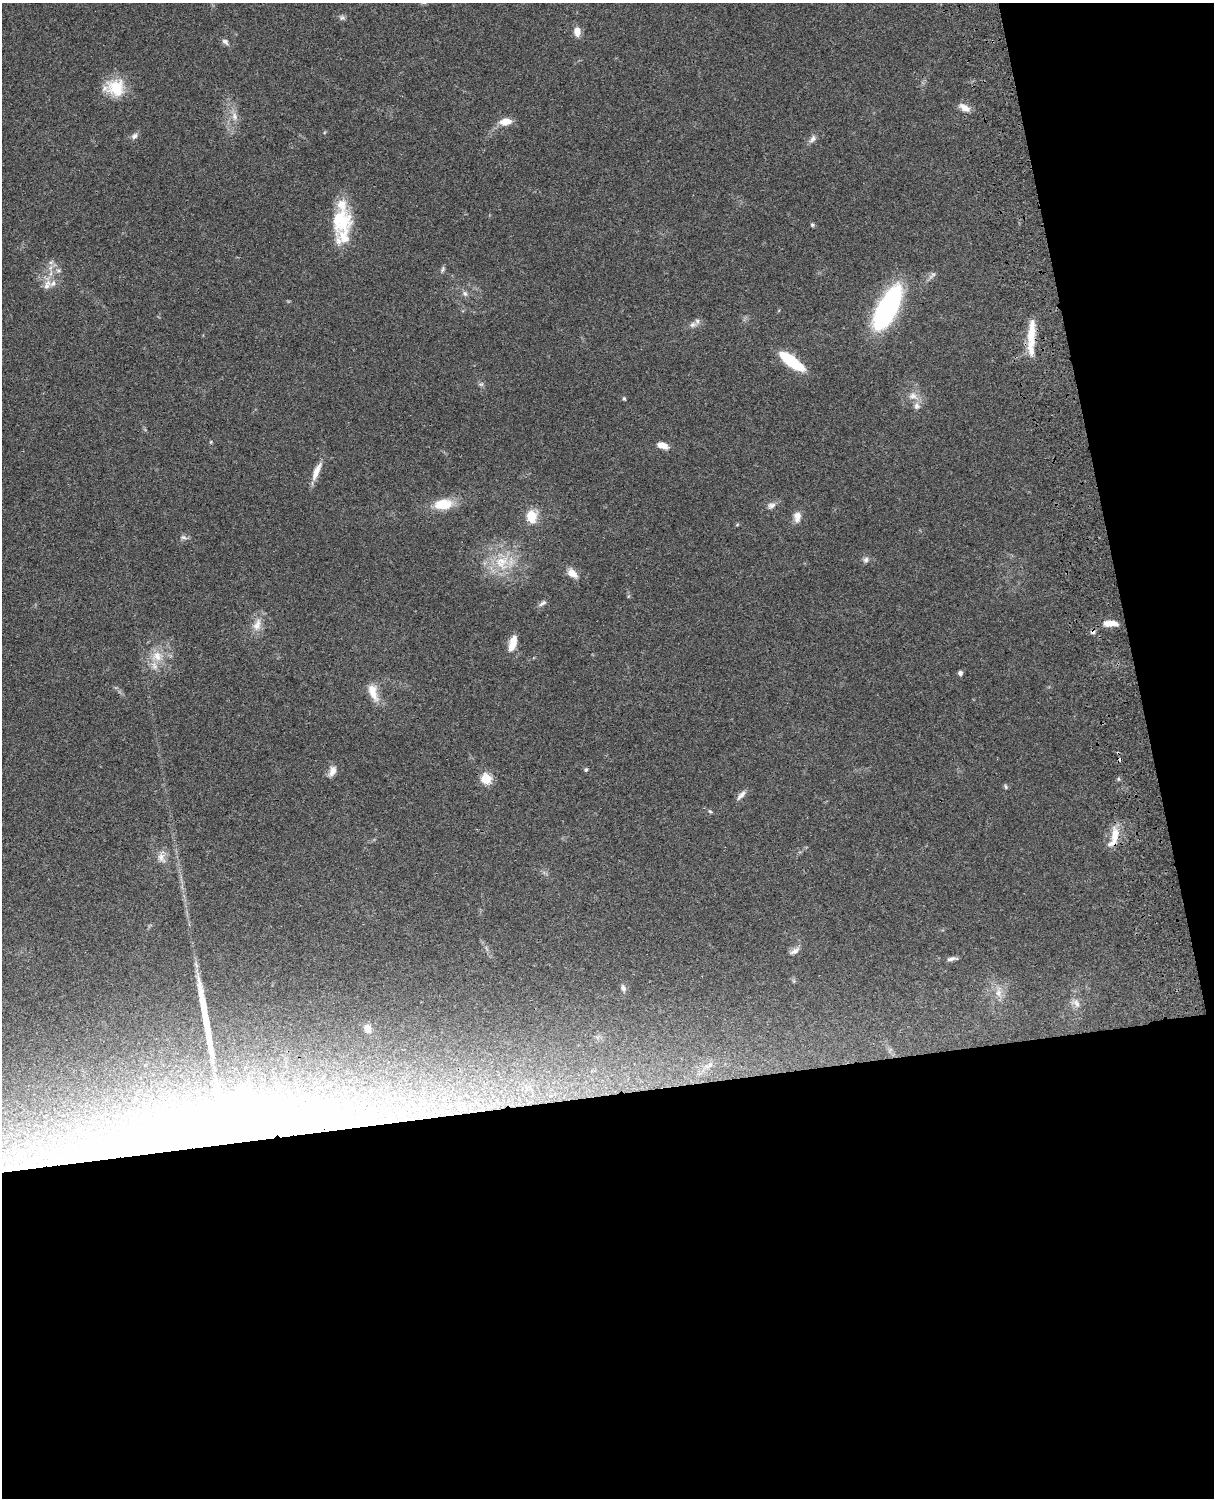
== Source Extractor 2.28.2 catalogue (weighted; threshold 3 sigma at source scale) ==
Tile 12 of 4 x 3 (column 4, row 3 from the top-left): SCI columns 3759-4970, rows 276-1771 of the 5089 x 4926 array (HDU 1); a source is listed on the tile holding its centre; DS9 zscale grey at full resolution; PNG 1216 x 1500 px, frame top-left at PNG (2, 3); no overlay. Shown black and unused: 33% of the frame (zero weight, under 3 of 4 exposures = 6% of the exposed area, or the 3 px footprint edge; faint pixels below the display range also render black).
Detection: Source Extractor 2.28.2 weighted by HDU 2 'WHT'; one run over the whole footprint, this tile lists its part. Background 0.0794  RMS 0.0059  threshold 0.0266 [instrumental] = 3 sigma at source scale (4.5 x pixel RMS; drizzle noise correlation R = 1.50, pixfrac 1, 0.05/0.05 arcsec/px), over >= 5 px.
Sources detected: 71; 2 inside a brighter object's white glare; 1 cosmic-ray / hot-pixel residue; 1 long thin detection or spike segment (spike, bleed or trail) — not listed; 7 inside a brighter listed object's ellipse — not listed separately; the other 60 listed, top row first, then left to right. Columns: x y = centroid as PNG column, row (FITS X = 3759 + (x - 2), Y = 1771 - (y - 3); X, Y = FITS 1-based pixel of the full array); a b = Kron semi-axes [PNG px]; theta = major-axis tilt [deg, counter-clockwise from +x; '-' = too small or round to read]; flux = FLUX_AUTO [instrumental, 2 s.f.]
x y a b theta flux
342 18 8 7 - 1.4
577 31 9 7 -85 5.4
225 42 9 6 -40 1.9
116 88 23 21 -20 18
964 108 15 7 -29 4.6
234 116 13 8 -79 4.2
506 121 13 8 6 7
134 136 9 7 43 2.1
813 139 11 7 51 2.5
812 225 5 5 - 0.95
344 236 42 25 81 20
51 262 8 5 44 1.5
443 269 8 5 70 1.1
932 275 13 4 40 1.8
47 285 15 9 63 4.9
465 293 8 6 -50 1.7
887 308 39 14 62 130
693 325 10 7 20 2.4
1031 333 37 8 85 14
791 361 27 8 -37 33
481 384 7 4 0 1.1
913 396 14 10 -18 4.9
624 398 6 4 -62 0.7
211 442 5 3 - 0.61
662 445 12 6 -20 5.5
316 472 25 7 68 6.6
443 504 21 12 6 15
771 506 11 8 30 2.6
531 516 15 12 84 11
797 517 14 8 82 4.4
737 525 6 3 19 0.59
184 537 10 6 -17 1.8
866 560 8 7 - 1.8
502 562 23 21 -87 20
572 573 14 8 -43 5.4
542 603 12 5 36 1.9
1110 623 17 7 -1 6.7
257 625 19 10 69 6.6
1093 632 7 6 - 1.6
513 643 19 8 73 7
157 656 17 15 -10 11
960 673 5 5 - 1.6
373 692 23 10 -72 8.9
586 770 5 4 - 0.86
332 771 16 8 66 4.1
486 779 5 5 - 42
1118 779 6 3 72 0.75
1006 787 7 5 -73 0.94
741 795 15 6 47 2.7
710 811 6 4 -41 0.82
1114 837 30 10 73 10
161 858 15 11 -70 5
795 951 14 7 34 2.9
952 959 14 5 9 2.1
623 988 9 6 -59 1.8
998 992 15 7 84 4.6
1076 1003 15 10 -45 4.3
368 1028 9 7 -68 3.4
709 1065 15 6 30 3.3
257 1120 168 53 8 610
Overlapping masked pixels (flux is a lower limit): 3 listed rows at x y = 1093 632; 1114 837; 257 1120